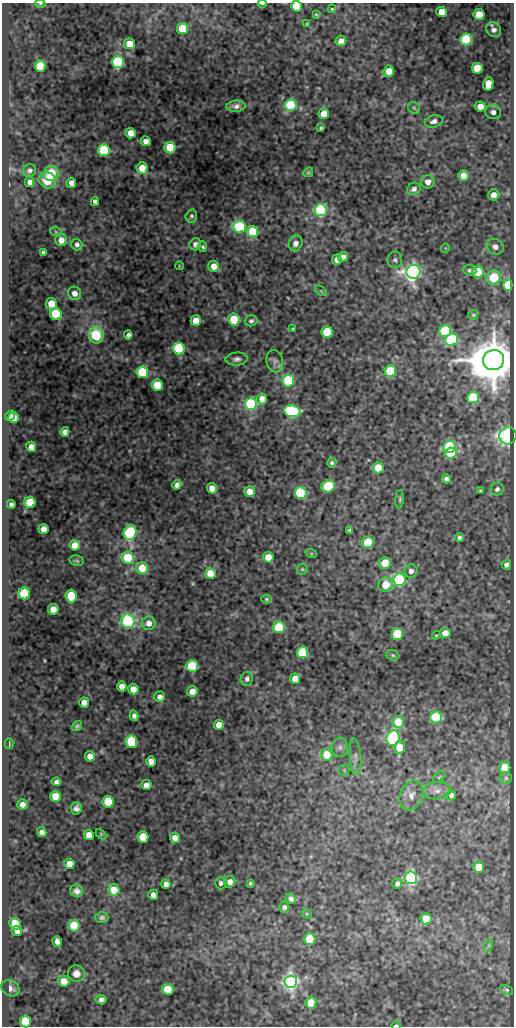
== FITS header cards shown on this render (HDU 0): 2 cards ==
NAXIS1  =                  512
NAXIS2  =                 1024

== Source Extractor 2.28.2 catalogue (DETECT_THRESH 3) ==
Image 512 x 1024 px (HDU 0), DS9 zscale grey, 1 PNG px = 1 image px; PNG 516 x 1028 px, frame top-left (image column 1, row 1024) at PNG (2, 3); each listed source drawn as its Kron ellipse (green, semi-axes under 4 px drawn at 4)
Background 50.4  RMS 0.57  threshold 1.72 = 3 sigma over >= 5 px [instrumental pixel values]
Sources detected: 213; all 213 listed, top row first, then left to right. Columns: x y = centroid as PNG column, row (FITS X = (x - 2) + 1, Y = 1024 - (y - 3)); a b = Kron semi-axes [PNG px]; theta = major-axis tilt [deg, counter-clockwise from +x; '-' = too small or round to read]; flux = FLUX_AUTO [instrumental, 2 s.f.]
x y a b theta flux
262 3 4 2 - 71
40 4 5 3 - 41
297 6 5 5 - 1500
332 9 4 4 - 40
442 12 5 5 - 760
316 15 3 2 - 41
479 15 5 5 - 1200
307 24 4 3 - 38
183 29 5 5 - 2000
494 30 8 7 - 160
466 39 6 6 - 6800
341 41 5 5 - 360
130 44 5 5 - 690
118 62 6 6 - 9000
40 66 5 5 - 2100
477 68 5 5 - 1600
389 71 5 5 - 710
488 84 7 5 80 570
291 105 6 6 - 5400
236 106 10 5 3 180
480 107 5 5 - 560
414 108 6 5 - 72
493 112 8 7 - 170
324 114 5 5 - 850
434 121 9 6 16 170
321 128 4 3 - 57
131 133 5 5 - 640
146 141 5 5 - 320
170 148 6 5 - 2000
104 150 6 6 - 4400
142 168 5 5 - 780
30 170 7 6 - 140
308 172 5 4 - 49
51 173 8 7 - 1200
463 176 5 5 - 410
47 180 9 7 -33 880
30 182 5 4 - 270
428 182 7 6 - 260
71 183 5 5 - 300
414 189 7 6 - 160
494 195 6 5 - 270
95 201 4 4 - 150
321 210 6 6 - 11000
191 216 7 5 74 82
239 226 6 6 - 4600
56 232 6 4 -19 48
253 232 5 5 - 2000
61 240 6 6 - 380
296 243 8 6 66 220
77 244 6 5 - 120
195 244 6 5 - 150
203 247 5 4 - 64
495 247 9 7 -26 250
445 248 5 3 - 28
43 252 4 3 - 64
343 257 5 5 - 220
337 260 5 5 - 200
395 260 8 7 - 130
179 266 4 3 - 30
214 266 5 5 - 500
470 270 6 5 - 99
413 272 7 7 - 29000
478 272 6 5 - 2000
494 277 7 7 - 1400
508 285 6 4 -90 1600
321 291 7 3 -37 46
74 293 7 6 - 290
51 304 5 5 - 960
56 314 6 5 - 2600
473 315 5 5 - 57
234 319 6 5 - 1600
196 321 5 5 - 770
251 321 6 5 - 100
293 329 4 3 - 43
445 331 6 6 - 6100
327 332 5 5 - 3200
96 335 8 7 - 2000
128 335 4 4 - 150
452 340 7 6 - 5600
179 349 6 5 - 7100
237 359 11 6 5 160
493 360 10 10 - 220000
275 361 11 8 -80 170
390 371 5 5 - 4200
142 372 6 5 - 2800
288 381 6 6 - 5200
157 385 5 5 - 1900
473 397 6 5 - 3400
262 399 5 5 - 480
251 404 6 6 - 13000
292 411 8 6 -10 9100
10 416 5 4 - 420
14 417 5 5 - 550
65 432 5 4 - 210
508 436 9 8 - 4700
31 447 5 5 - 480
449 447 6 6 - 5500
451 453 6 5 - 2700
332 463 5 4 - 82
378 468 5 5 - 1100
446 479 5 4 - 170
177 485 5 4 - 190
328 486 7 6 - 3500
212 488 5 5 - 380
497 489 6 6 - 110
480 490 4 3 - 43
250 492 5 5 - 530
301 493 6 6 - 9700
400 499 9 3 85 63
30 502 5 5 - 1900
11 504 4 4 - 110
43 529 5 5 - 380
349 530 3 3 - 50
130 533 7 6 - 7800
459 537 4 4 - 95
368 542 6 5 - 3000
75 545 5 5 - 750
311 553 6 3 -19 43
268 557 5 5 - 870
128 558 6 6 - 2100
76 561 7 5 -14 75
385 563 6 5 - 1100
506 565 5 4 - 180
142 568 6 6 - 920
302 569 6 5 - 55
411 571 7 6 - 190
210 573 5 5 - 1100
400 580 6 6 - 13000
385 585 7 7 - 760
24 593 6 6 - 3600
71 596 6 5 - 1800
266 599 5 4 - 52
53 609 5 5 - 590
128 621 7 6 - 5900
149 623 7 6 - 300
279 627 6 6 - 4200
445 633 5 5 - 530
397 634 6 5 - 3100
436 635 5 3 - 44
302 652 6 5 - 4000
393 655 7 5 -21 68
192 666 6 5 - 7100
247 679 7 6 - 150
295 679 5 5 - 660
122 686 5 5 - 350
133 689 5 5 - 470
192 691 5 5 - 550
160 697 5 5 - 230
84 702 5 5 - 380
134 716 5 4 - 140
436 717 6 6 - 5400
398 722 6 5 - 1100
219 725 5 5 - 580
77 726 5 4 - 78
393 738 8 6 71 9600
131 742 6 5 - 3100
9 744 5 3 - 55
340 747 9 8 - 180
400 747 6 5 - 960
327 755 6 5 - 1200
90 756 5 5 - 340
355 757 18 5 -85 220
151 761 5 5 - 470
505 767 6 5 - 1300
344 770 5 5 - 61
439 777 7 4 45 59
506 778 5 5 - 68
56 782 4 4 - 140
146 785 5 5 - 360
437 791 14 8 5 280
411 795 15 11 69 370
451 795 5 5 - 160
56 796 5 5 - 1100
108 802 6 5 - 2100
22 804 5 5 - 260
76 808 6 5 - 140
42 832 5 4 - 220
101 834 6 4 -46 41
89 835 5 5 - 560
143 837 5 5 - 1500
175 838 5 5 - 430
69 864 5 5 - 630
479 867 5 5 - 1000
411 878 6 6 - 13000
230 882 6 5 - 260
221 883 6 5 - 130
250 883 3 3 - 62
166 884 5 4 - 220
397 884 5 4 - 120
114 890 6 5 - 1000
77 891 7 6 - 170
153 895 5 5 - 340
291 899 5 5 - 160
284 907 6 5 - 130
307 914 5 4 - 45
102 917 6 5 - 100
426 919 5 5 - 1200
15 924 6 5 - 2000
74 926 6 5 - 2000
17 931 5 5 - 240
310 939 6 5 - 2400
57 941 5 4 - 320
489 945 6 4 71 57
76 974 8 8 - 250
64 981 5 5 - 610
291 982 6 6 - 27000
10 988 9 7 -29 240
168 989 6 5 - 1800
507 990 7 4 -27 60
101 999 5 5 - 110
311 1003 5 5 - 1000
25 1022 6 5 - 2200
396 1025 5 2 - 98
At the frame edge (FLAGS 8, measured only in part): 5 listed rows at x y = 262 3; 40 4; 297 6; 25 1022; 396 1025